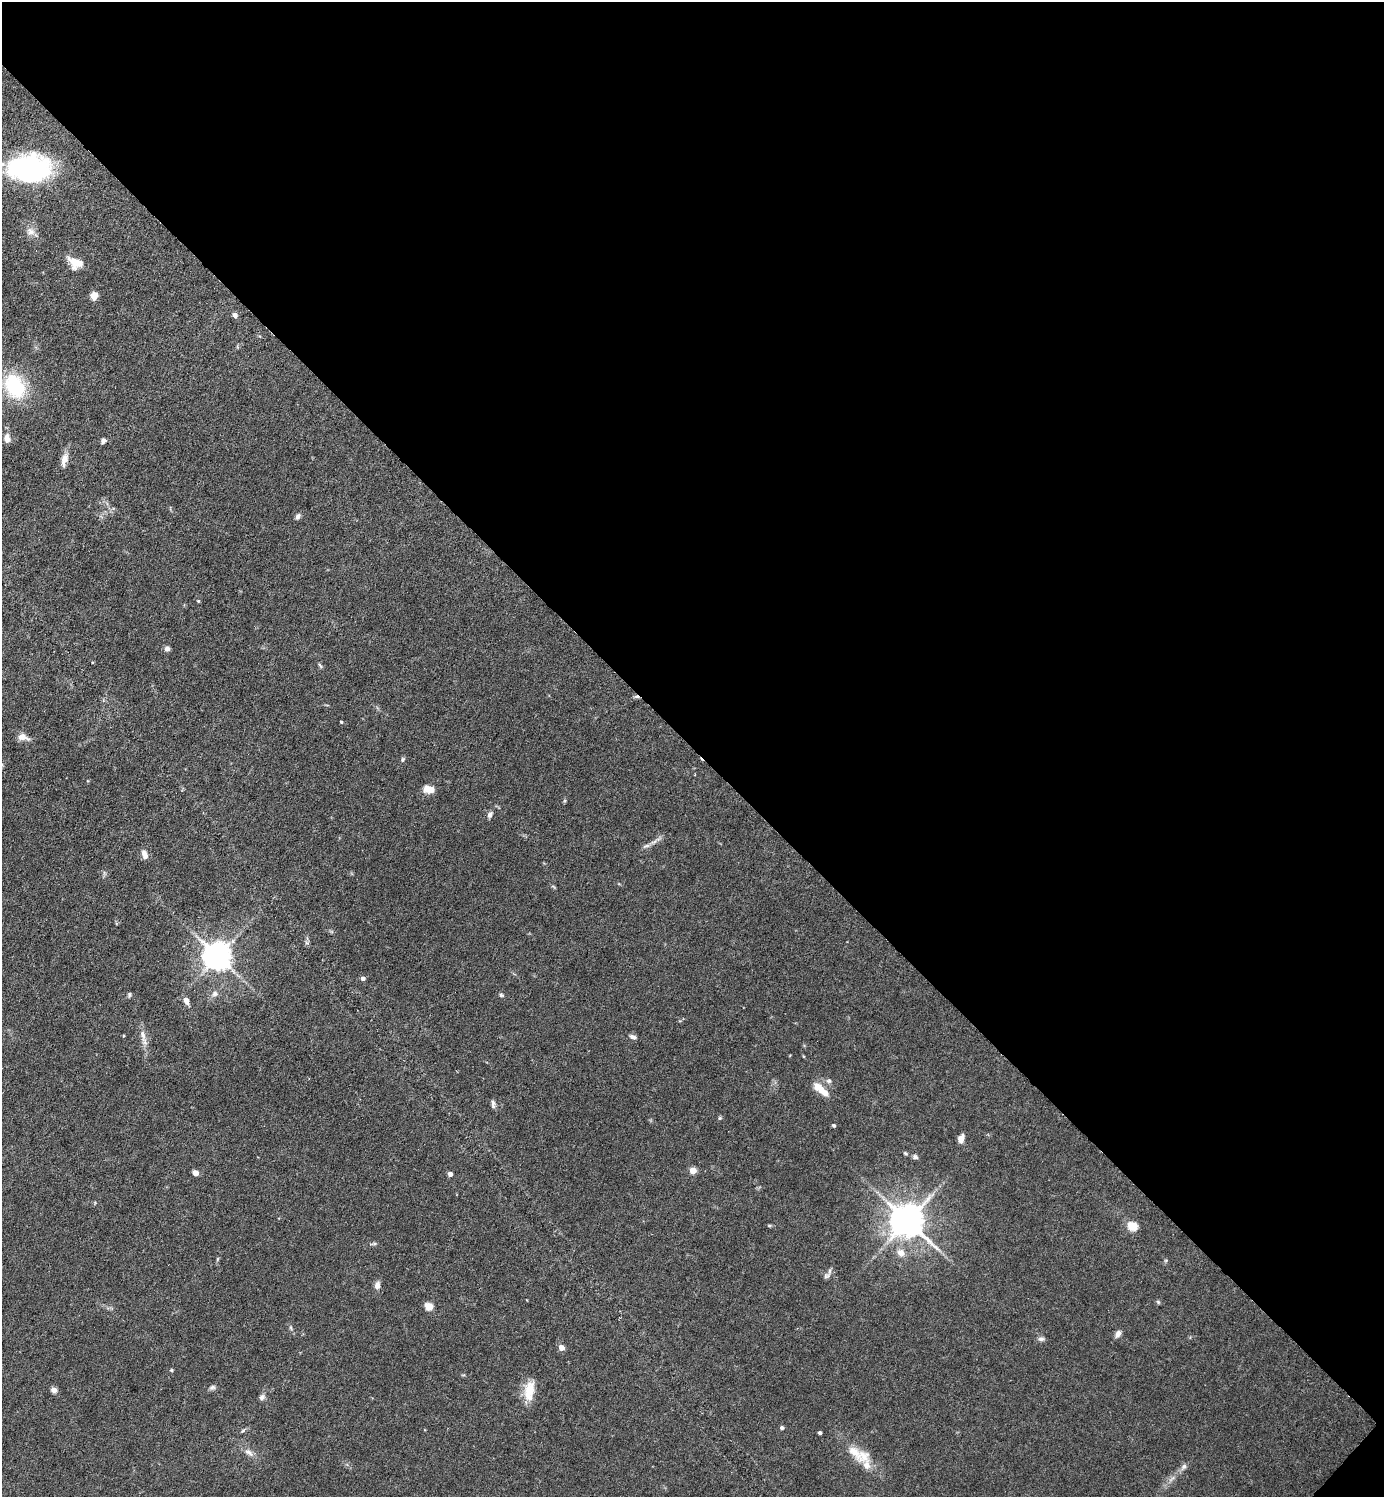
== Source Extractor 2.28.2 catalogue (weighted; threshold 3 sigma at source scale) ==
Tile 8 of 4 x 4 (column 4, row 2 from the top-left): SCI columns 4443-5824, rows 2990-4484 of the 5979 x 5978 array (HDU 1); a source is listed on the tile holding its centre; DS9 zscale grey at full resolution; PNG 1386 x 1499 px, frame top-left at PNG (2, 2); no overlay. Shown black and unused: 50% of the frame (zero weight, under 3 of 6 exposures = <1% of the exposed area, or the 3 px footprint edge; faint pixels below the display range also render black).
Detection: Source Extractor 2.28.2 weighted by HDU 2 'WHT'; one run over the whole footprint, this tile lists its part. Background 0.0628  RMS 0.0046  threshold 0.0189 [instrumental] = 3 sigma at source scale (4.09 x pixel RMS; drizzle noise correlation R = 1.36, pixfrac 0.8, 0.05/0.05 arcsec/px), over >= 5 px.
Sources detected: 69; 1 inside a brighter object's white glare — not listed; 3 inside a brighter listed object's ellipse — not listed separately; the other 65 listed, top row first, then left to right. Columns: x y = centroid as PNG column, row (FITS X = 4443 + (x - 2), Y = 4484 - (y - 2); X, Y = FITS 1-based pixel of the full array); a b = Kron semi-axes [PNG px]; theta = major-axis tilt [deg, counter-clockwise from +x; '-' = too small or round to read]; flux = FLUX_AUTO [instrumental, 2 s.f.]
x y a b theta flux
29 168 40 25 0 74
31 231 13 10 -36 3.1
75 263 16 11 -25 6.9
94 296 7 6 - 4.1
235 315 5 5 - 2
14 387 26 19 -56 30
7 438 11 7 -84 2.6
103 441 6 5 - 1.3
64 460 18 7 73 3.6
298 516 7 5 56 1.3
198 601 4 4 - 0.4
167 649 5 5 - 2.4
320 666 8 4 -56 0.72
636 697 8 4 -9 0.93
341 722 3 3 - 0.46
22 737 13 8 -13 3.2
403 759 6 5 - 0.77
429 789 11 7 -6 4.7
490 815 9 6 65 1.4
646 846 12 4 19 1.4
144 852 8 7 - 1.9
217 956 8 8 - 620
363 978 4 4 - 1.7
215 994 9 8 - 1.8
129 995 6 5 - 0.71
501 995 5 4 - 0.66
186 1001 8 5 -69 2.5
143 1035 22 7 -74 3.5
633 1037 9 6 -25 1.5
829 1081 7 6 - 1.2
821 1089 21 7 -41 7.6
493 1103 8 6 90 1.3
720 1118 5 5 - 0.59
833 1125 5 4 - 0.73
961 1138 8 5 69 3.1
905 1153 6 4 -28 0.69
915 1157 6 6 - 1.2
693 1170 5 4 - 7
195 1173 5 4 - 4.7
450 1174 4 4 - 2.3
907 1221 10 9 - 1000
769 1225 6 3 -18 0.51
1132 1226 5 5 - 23
374 1244 7 4 0 0.71
901 1253 12 10 -32 3.5
218 1259 6 4 88 0.5
826 1276 11 6 26 1.5
377 1285 9 6 77 2.4
1158 1302 6 5 - 0.61
428 1306 5 5 - 14
291 1328 6 4 -72 0.63
1118 1334 9 6 57 1.9
1041 1339 9 5 -6 1.2
561 1348 5 5 - 3.8
171 1370 4 4 - 0.51
212 1387 8 6 18 1.1
53 1390 7 6 - 1.9
529 1391 27 12 82 8.6
262 1397 8 6 57 1.5
782 1428 5 5 - 0.77
243 1430 7 3 37 0.66
820 1433 3 3 - 1.1
249 1452 14 7 -41 2.7
854 1452 31 12 -52 8.2
1184 1467 10 6 53 1.6
Overlapping masked pixels (flux is a lower limit): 1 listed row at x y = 636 697
Isophote crosses this tile's border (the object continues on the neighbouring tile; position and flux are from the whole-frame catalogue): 1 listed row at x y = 29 168